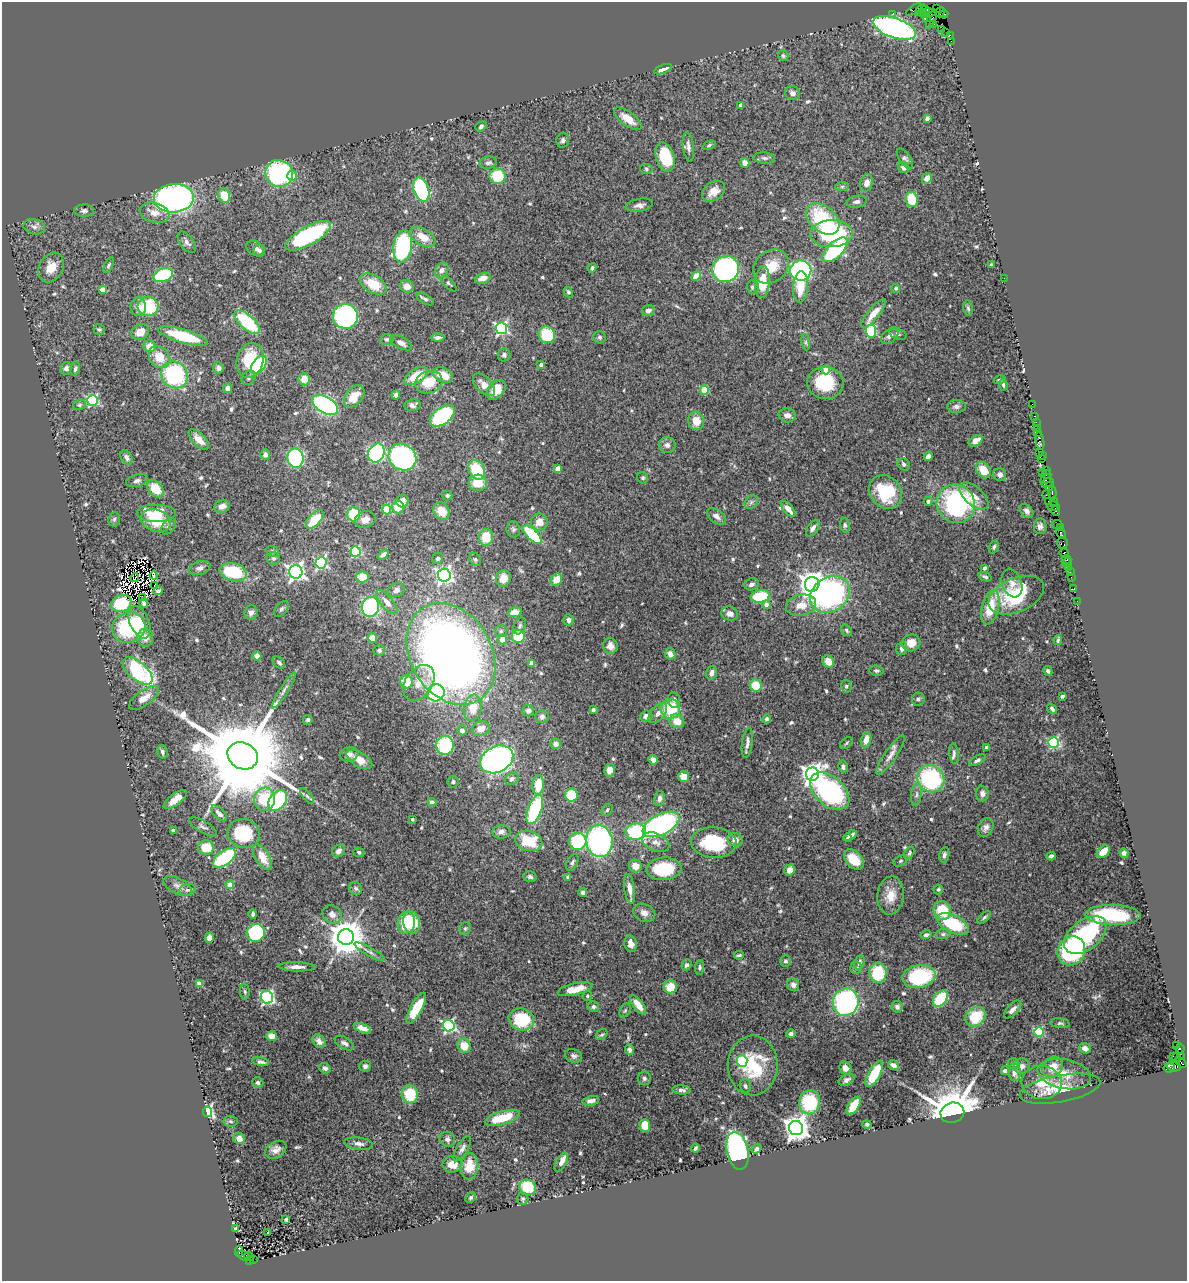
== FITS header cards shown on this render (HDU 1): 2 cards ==
NAXIS1  =                 1185
NAXIS2  =                 1279

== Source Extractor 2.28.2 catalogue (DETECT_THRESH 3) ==
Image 1185 x 1279 px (HDU 1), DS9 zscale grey, 1 PNG px = 1 image px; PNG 1189 x 1283 px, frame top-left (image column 1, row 1279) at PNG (2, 2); each listed source drawn as its Kron ellipse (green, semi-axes under 4 px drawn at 4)
Background 1.42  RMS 0.045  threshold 0.136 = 3 sigma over >= 5 px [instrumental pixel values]
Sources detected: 629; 8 with non-positive FLUX_AUTO (blend fragments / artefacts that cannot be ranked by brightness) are neither listed nor drawn; of the other 621, the 500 brightest by FLUX_AUTO listed and drawn (121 fainter detections omitted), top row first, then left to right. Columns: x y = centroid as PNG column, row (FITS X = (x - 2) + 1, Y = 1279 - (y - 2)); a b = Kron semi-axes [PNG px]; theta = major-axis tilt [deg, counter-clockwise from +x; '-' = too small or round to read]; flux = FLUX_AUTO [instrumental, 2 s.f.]
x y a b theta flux
925 9 4 3 - 120
936 9 3 2 - 15
914 10 9 4 36 230
921 10 7 3 45 210
940 12 5 3 - 65
928 13 8 4 0 360
892 14 2 2 - 34
924 14 4 3 - 170
944 14 4 2 - 75
927 18 3 3 - 120
931 19 10 3 67 240
934 24 2 2 - 71
894 28 22 10 -20 1100
942 29 2 2 - 56
946 32 2 2 - 83
950 35 4 2 - 150
951 41 2 2 - 39
783 56 6 5 - 5.7
663 69 9 4 19 20
792 93 7 6 - 12
741 105 4 4 - 23
927 118 4 3 - 8.5
628 119 16 7 -37 45
481 126 6 4 36 6.9
563 140 7 6 - 9.6
709 145 7 4 24 6.3
688 147 15 5 -82 16
665 157 15 9 -73 140
764 158 11 5 -6 9.3
905 159 12 5 -56 9.5
488 163 9 6 9 9.3
745 163 4 4 - 25
904 167 6 5 - 15
646 169 6 5 - 5.4
279 173 14 13 - 430
292 176 5 5 - 27
498 176 8 7 - 110
927 178 5 5 - 19
866 183 8 6 75 18
842 186 7 4 1 5.8
421 190 12 7 -70 330
713 191 13 9 35 34
224 195 7 6 - 70
174 198 20 14 4 1000
912 199 8 6 -75 78
857 202 10 6 10 11
639 205 14 6 10 16
84 211 10 6 1 9.2
154 213 15 9 -14 30
823 219 19 12 -41 200
34 227 11 7 -14 14
831 234 21 13 2 310
308 236 25 9 29 370
423 237 14 8 -32 43
187 242 12 6 -53 14
403 246 16 9 81 380
255 248 9 7 -29 13
259 250 6 6 - 8.7
835 250 16 7 45 250
109 265 8 4 65 5.9
992 265 3 3 - 5.6
771 266 19 15 38 73
51 267 15 12 62 50
592 268 4 4 - 6.8
726 269 13 13 - 660
442 270 8 6 57 13
801 271 10 10 - 650
163 275 10 6 19 240
696 276 5 4 - 61
483 278 8 5 16 22
1004 278 2 2 - 21
762 282 16 7 85 77
449 283 10 4 -45 5.8
373 284 14 9 -30 76
407 286 7 6 - 23
753 287 6 6 - 8.5
801 287 16 7 85 67
896 288 4 4 - 5.8
103 290 4 4 - 37
568 292 6 4 -60 5.8
425 299 9 4 -31 7.3
148 306 10 9 - 150
138 307 9 7 89 20
968 308 8 5 -79 6.1
648 311 7 5 23 12
874 313 18 5 51 41
345 316 12 12 - 570
247 322 15 7 -42 200
501 328 6 5 - 540
99 329 6 5 - 5.4
871 331 6 5 - 230
140 332 9 7 29 40
898 334 9 5 -16 7.4
547 335 8 8 - 130
183 336 26 6 -16 170
890 336 10 6 43 14
599 337 6 6 - 8
438 338 6 4 2 8.9
387 339 6 5 - 8.5
806 342 8 4 -82 5.5
401 343 12 6 -27 15
150 346 6 5 - 38
504 355 7 6 - 7.1
159 357 12 9 -52 57
250 360 18 13 73 120
259 365 10 6 52 230
541 365 4 3 - 13
66 368 6 5 - 16
218 368 5 5 - 11
75 369 7 4 80 8
826 370 4 4 - 51
174 375 14 12 -48 330
443 375 10 7 -21 42
416 376 13 7 32 66
249 378 8 6 52 7.5
304 379 6 6 - 37
1000 380 6 3 17 5.3
429 382 14 11 17 74
825 383 18 16 -4 150
484 385 14 8 -47 26
1003 385 6 3 -84 5.6
228 388 5 4 - 20
496 390 11 8 49 40
704 390 4 4 - 110
396 395 4 4 - 11
354 396 13 8 52 55
92 400 5 5 - 330
1032 404 2 2 - 57
79 405 7 5 16 5.8
325 405 14 8 -30 530
413 405 8 6 7 11
956 407 9 6 1 12
787 415 8 7 - 17
442 416 14 8 37 350
1035 416 3 2 - 170
696 421 9 8 - 41
1036 422 2 2 - 64
1037 428 2 2 - 130
1037 432 3 3 - 240
199 440 13 6 -45 30
976 441 7 5 33 22
1040 441 9 3 -80 390
667 445 8 8 - 14
1039 452 3 2 - 54
376 453 10 8 65 370
265 455 5 5 - 12
1043 455 3 2 - 100
928 456 5 4 - 14
127 457 8 5 -58 12
402 457 14 12 -37 550
295 458 10 8 -81 350
1042 459 2 2 - 64
904 464 7 5 -43 8.9
558 469 4 4 - 50
477 470 10 7 -59 140
983 470 9 6 -54 49
1046 470 4 2 - 140
1042 473 3 2 - 83
1046 474 5 3 - 370
1000 475 7 6 - 11
643 478 6 5 - 5.1
1046 479 6 4 35 240
137 481 11 6 16 11
478 483 9 8 - 58
1048 483 6 2 18 310
1049 486 5 3 - 320
155 489 10 7 -48 69
886 492 18 15 -48 140
1052 493 7 3 -88 510
447 495 5 5 - 5.5
1046 495 2 2 - 21
974 496 17 9 -41 33
402 501 6 6 - 25
928 501 4 4 - 11
1048 501 2 2 - 100
751 502 7 6 - 8.1
1054 502 4 2 - 89
956 504 19 19 - 550
222 506 8 6 21 21
1053 506 6 5 - 720
398 507 6 6 - 55
387 509 5 4 - 83
788 509 10 4 -49 23
441 511 9 7 -57 47
1027 511 8 5 -50 12
1056 511 5 3 - 250
157 513 20 9 0 91
354 514 7 6 - 110
717 516 11 6 -36 14
114 519 7 6 - 7
315 519 11 6 46 87
365 519 11 8 17 23
156 521 15 11 -18 82
539 522 8 8 - 31
1057 524 5 3 - 260
845 525 7 5 -82 6.9
169 526 9 6 52 9.4
1040 526 8 6 86 11
1060 527 4 2 - 200
813 528 9 5 55 12
513 529 8 7 - 7.4
1061 533 6 3 -59 310
532 535 12 5 -45 200
486 537 8 7 - 63
1063 543 6 5 - 440
994 547 6 5 - 7
273 551 6 5 - 5.8
355 551 5 5 - 270
1064 553 5 4 - 460
383 555 6 4 42 11
274 558 6 6 - 9.1
438 559 6 5 - 6.9
475 559 7 5 -60 5.8
1067 559 5 3 - 98
321 563 6 5 - 440
1067 563 5 2 - 60
1069 567 4 3 - 270
200 568 11 6 18 16
985 568 3 3 - 8.4
233 572 14 9 -13 170
296 572 7 6 - 1200
1070 572 2 2 - 34
154 575 4 3 - 18
444 575 6 6 - 980
362 577 6 5 - 43
985 577 7 4 -20 7.8
1071 577 2 2 - 53
135 578 4 2 - 5.7
503 578 8 7 - 37
556 580 6 5 - 36
1012 583 14 10 -70 20
752 584 7 6 - 12
812 584 7 7 - 3700
154 585 3 2 - 5.3
1074 589 3 3 - 57
396 590 9 6 22 13
158 591 5 3 - 6.2
830 594 21 17 34 650
1016 595 29 17 23 180
760 596 9 6 7 140
143 598 3 3 - 5.4
1077 601 2 2 - 32
387 602 15 6 -50 20
144 603 5 3 - 6.5
122 604 10 8 21 130
766 605 4 4 - 18
801 605 15 10 12 40
371 607 10 8 75 350
990 607 18 8 75 83
281 609 9 5 52 7.8
515 612 7 5 7 25
251 613 7 6 - 15
730 614 8 7 - 18
568 620 5 5 - 10
139 622 17 9 -66 52
520 626 9 5 68 7.1
129 627 17 15 14 270
846 630 6 5 - 6.1
501 631 6 5 - 6.1
518 637 6 6 - 110
145 638 9 8 - 29
372 638 5 4 - 36
502 639 5 5 - 33
1058 640 5 3 - 5.1
911 643 9 8 - 33
610 646 8 7 - 18
902 648 6 5 - 12
379 650 6 5 - 5.9
451 654 54 40 -59 2800
670 654 6 5 - 15
257 656 4 4 - 19
828 661 6 5 - 37
279 663 7 5 -42 7.6
532 663 4 4 - 29
138 671 18 9 -41 400
876 671 7 5 -5 6.3
1048 671 5 4 - 6.2
712 673 7 5 73 16
406 682 6 6 - 55
419 683 20 13 55 45
756 685 6 6 - 79
846 686 6 5 - 5.3
284 690 21 4 58 16
436 693 9 8 - 300
1062 696 4 3 - 5.8
144 698 17 7 36 32
918 699 6 6 - 7.1
674 700 8 6 -82 9.3
473 708 13 9 80 57
670 709 10 9 - 120
1052 709 6 4 -52 7.9
593 710 4 4 - 7.9
528 711 6 6 - 18
658 713 12 6 50 17
646 716 6 5 - 16
542 717 6 6 - 12
767 719 4 4 - 9.1
308 720 5 4 - 6.5
677 721 8 6 -32 41
481 729 9 7 13 28
462 730 5 4 - 18
866 740 8 5 74 25
1054 742 5 5 - 350
747 743 15 5 82 15
846 743 7 4 38 5.2
555 744 5 5 - 15
445 745 9 9 - 190
987 747 4 3 - 6.9
162 752 7 5 -77 7.9
349 754 9 7 19 15
954 754 10 4 -85 8.1
891 755 23 6 56 23
243 756 16 13 -26 72000
359 759 14 7 -32 42
497 759 17 13 27 1200
653 760 5 4 - 16
977 760 9 4 28 10
843 767 6 4 -77 8.3
610 770 6 5 - 21
812 774 6 6 - 2200
684 777 5 5 - 29
512 779 7 5 39 12
931 779 14 13 - 350
453 782 6 5 - 5.6
538 785 10 5 85 81
830 791 23 14 -42 650
982 793 8 6 -87 14
916 794 12 5 82 11
571 795 6 6 - 110
307 796 10 4 -50 7
659 798 7 5 77 14
175 799 14 5 37 35
264 799 11 10 - 110
278 800 11 8 52 270
432 802 4 4 - 9.5
535 810 15 6 69 260
607 810 6 5 - 5.8
219 813 10 5 -45 15
412 819 3 3 - 5.8
661 824 20 10 27 650
203 827 16 6 -30 12
986 827 10 7 64 13
174 830 3 3 - 16
636 831 10 8 2 210
501 832 9 6 5 14
244 833 16 14 -18 170
850 835 7 4 35 14
848 838 4 4 - 6.7
735 840 8 6 -29 25
529 841 14 10 -17 110
578 841 8 8 - 230
599 841 16 13 -83 630
656 842 14 9 -23 25
714 843 23 15 -4 200
206 847 8 7 - 62
339 851 7 5 46 14
359 852 5 4 - 6.9
1103 852 7 5 41 32
909 853 7 4 61 5.5
1124 853 4 4 - 9.1
944 855 8 5 78 7.5
1051 856 4 3 - 8.1
262 857 14 7 -60 49
224 858 13 7 37 280
854 859 12 8 -46 76
900 861 7 5 27 5.4
572 862 9 5 61 7.6
635 866 7 6 - 28
664 869 17 11 5 160
790 870 6 5 - 25
530 877 7 5 -18 8.4
568 877 4 3 - 11
230 885 4 4 - 42
178 886 16 7 -26 18
356 888 7 6 - 7.3
629 889 15 5 -82 22
938 889 5 5 - 5.1
187 890 8 6 13 8.7
583 892 4 4 - 10
890 895 19 13 84 49
942 910 9 8 - 120
644 913 11 8 -22 19
253 914 4 3 - 6.1
332 914 10 8 -38 21
1113 915 27 10 -1 230
984 917 8 4 42 6.2
406 922 11 8 76 82
412 922 11 8 -76 110
953 924 17 8 -27 180
465 928 6 6 - 5.8
256 933 9 8 - 320
943 934 7 5 1 6.4
926 935 6 4 13 7.1
1085 935 24 15 38 310
346 937 8 8 - 7900
209 938 5 4 - 17
631 944 8 6 -78 25
1071 951 15 13 57 440
370 952 17 4 -29 12
739 955 5 3 - 5.6
785 961 6 5 - 7
859 962 7 5 65 11
687 965 5 4 - 9
297 967 18 4 -1 20
700 967 7 4 82 6.4
856 968 6 5 - 5.9
878 973 10 8 -88 150
919 976 17 11 11 250
199 984 4 4 - 41
793 985 6 6 - 11
670 987 6 6 - 59
575 989 18 6 12 36
245 992 8 5 -86 6
587 996 5 4 - 5.6
267 997 6 6 - 550
940 999 9 6 50 160
846 1002 14 12 82 680
638 1005 11 5 -53 37
593 1007 6 5 - 8.2
897 1007 5 5 - 11
416 1008 17 6 61 110
1013 1009 11 5 46 16
625 1010 7 5 63 5.2
975 1017 10 9 - 110
521 1019 13 10 -20 160
1060 1023 10 5 -8 6.9
449 1026 6 5 - 570
362 1028 9 4 -20 21
1039 1032 5 4 - 210
791 1034 5 4 - 8.1
602 1035 6 5 - 6.4
272 1036 5 5 - 29
319 1041 7 5 -50 15
344 1043 10 6 -30 11
464 1046 7 6 - 47
1177 1046 2 2 - 9.1
1085 1048 6 5 - 15
1180 1048 5 3 - 750
630 1050 5 4 - 8.6
573 1056 9 6 -21 10
1173 1056 2 2 - 43
1182 1057 3 2 - 57
1176 1058 5 3 - 31
742 1061 6 5 - 260
261 1062 8 4 -11 10
1181 1062 7 3 -40 320
1014 1064 6 5 - 11
753 1065 30 25 89 180
893 1065 6 4 -32 16
365 1066 6 5 - 9.3
1022 1066 8 7 - 12
1174 1066 7 5 -16 1100
1053 1067 11 9 45 41
325 1068 6 5 - 9.7
845 1068 6 6 - 16
1169 1068 5 4 - 470
1005 1071 4 4 - 12
1015 1072 9 6 -84 25
874 1074 14 6 62 110
1064 1074 27 14 -11 69
644 1078 7 6 - 7.4
847 1080 8 5 27 10
1042 1082 20 16 -6 81
258 1083 6 5 - 9.1
745 1086 7 5 -74 7.1
1060 1089 41 13 10 83
681 1090 9 4 -3 11
410 1094 9 8 - 110
591 1101 8 4 12 16
809 1102 12 10 78 190
854 1106 10 5 58 74
207 1112 5 4 - 390
952 1113 12 10 18 8900
502 1118 18 6 16 86
230 1121 7 5 -3 5.9
867 1124 4 4 - 7.2
645 1125 6 5 - 60
796 1128 7 7 - 3500
239 1138 6 5 - 17
447 1139 8 7 - 13
359 1144 14 6 -8 17
695 1148 4 3 - 6
462 1149 14 5 60 13
757 1149 5 4 - 7
276 1150 11 8 32 19
737 1151 19 10 -77 760
561 1162 10 5 63 18
452 1164 10 8 5 47
469 1166 13 9 83 52
528 1187 8 7 - 100
471 1197 6 4 45 5.9
523 1199 6 5 - 5.6
286 1219 4 3 - 7.2
235 1228 3 3 - 5.4
268 1232 3 2 - 17
239 1252 5 2 - 230
244 1256 7 4 -32 480
249 1256 5 3 - 220
249 1260 4 3 - 230
253 1260 3 2 - 360
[121 fainter detections neither listed nor drawn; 8 non-positive-flux detections neither listed nor drawn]